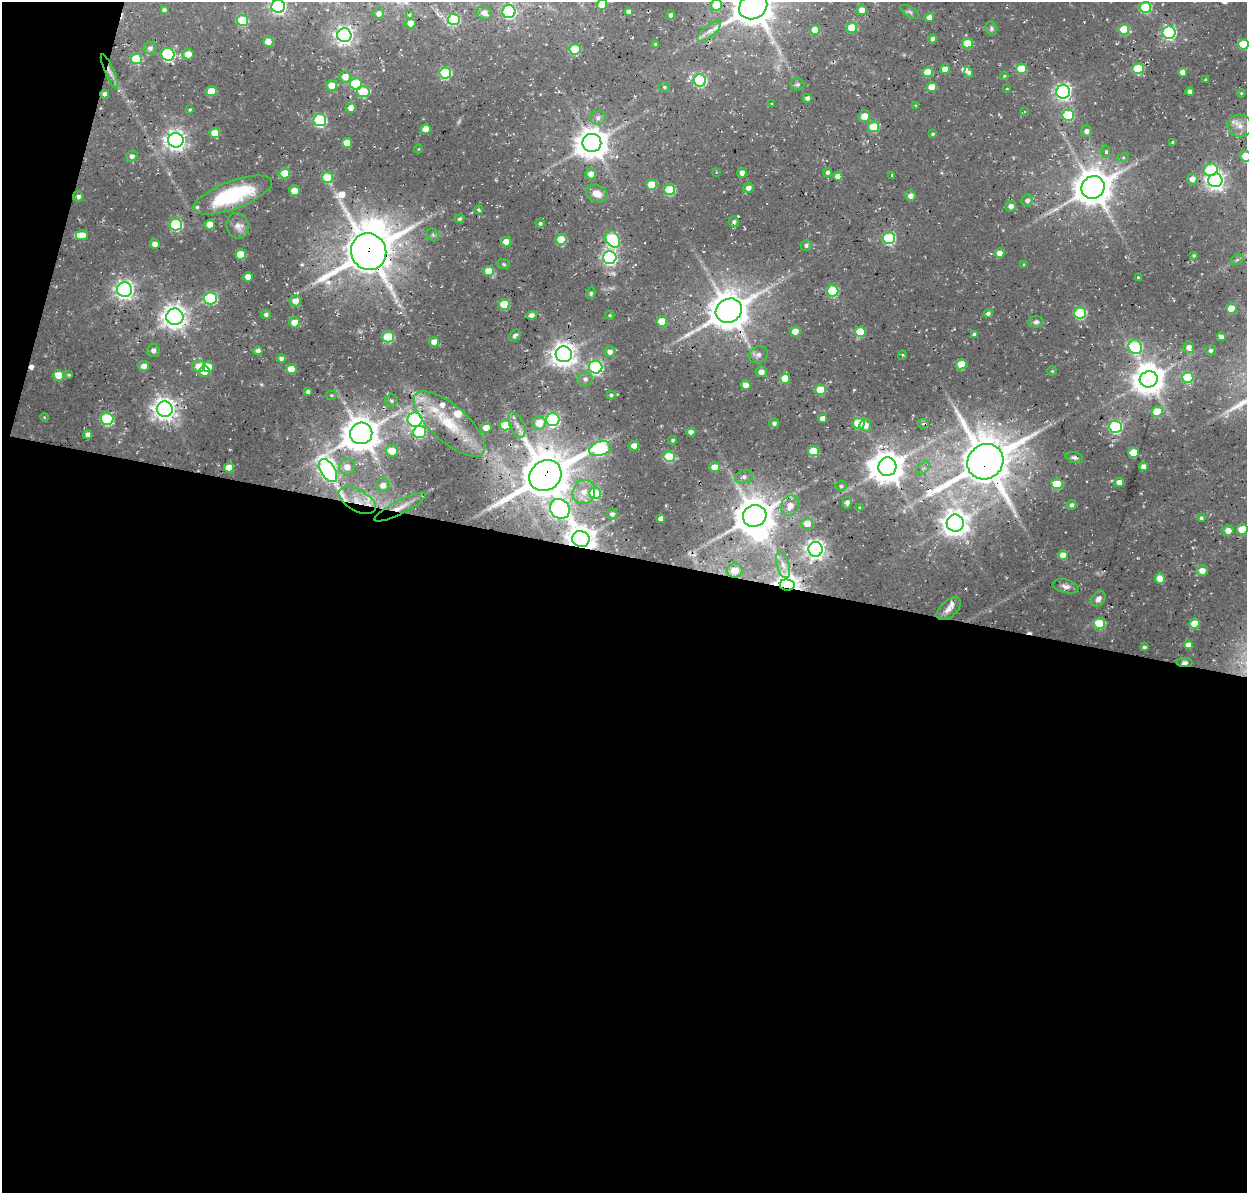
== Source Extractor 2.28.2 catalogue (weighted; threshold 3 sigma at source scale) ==
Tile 13 of 4 x 4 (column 1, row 4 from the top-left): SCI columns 138-1382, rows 320-1510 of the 5246 x 5340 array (HDU 1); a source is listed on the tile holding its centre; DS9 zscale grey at full resolution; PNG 1249 x 1195 px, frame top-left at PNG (2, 2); each listed source drawn as its Kron ellipse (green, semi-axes under 4 px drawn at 4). Shown black and unused: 55% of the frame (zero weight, under 3 of 4 exposures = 8% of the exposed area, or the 3 px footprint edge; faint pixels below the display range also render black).
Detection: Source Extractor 2.28.2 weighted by HDU 2 'WHT'; one run over the whole footprint, this tile lists its part. Background 0.0296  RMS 0.0039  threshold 0.0174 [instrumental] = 3 sigma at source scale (4.5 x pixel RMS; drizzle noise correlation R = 1.50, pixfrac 1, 0.0396/0.0396 arcsec/px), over >= 5 px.
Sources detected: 284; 3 too faint to see at this stretch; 5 inside a brighter object's white glare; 4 cosmic-ray / hot-pixel residue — neither listed nor drawn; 9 inside a brighter listed object's ellipse — not listed separately; the other 263 listed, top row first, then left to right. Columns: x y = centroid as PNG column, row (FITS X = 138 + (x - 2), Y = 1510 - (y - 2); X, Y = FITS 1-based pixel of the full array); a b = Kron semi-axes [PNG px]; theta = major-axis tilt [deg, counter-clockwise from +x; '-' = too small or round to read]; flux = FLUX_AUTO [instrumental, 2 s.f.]
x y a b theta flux
602 5 5 5 - 7
716 5 6 5 - 10
278 6 7 6 - 99
753 6 15 12 32 1300
1145 7 6 5 - 31
164 10 4 4 - 0.83
862 10 5 5 - 3.4
509 12 6 6 - 69
629 12 4 4 - 1.5
909 12 10 5 -32 0.95
484 13 7 6 - 2.9
378 14 5 5 - 1.4
409 15 4 3 - 0.41
670 15 4 4 - 1.1
929 17 5 4 - 1.9
454 19 6 5 - 35
242 20 5 5 - 20
411 23 5 5 - 3.4
852 28 5 5 - 11
991 28 7 6 - 0.91
815 30 5 5 - 8.1
1124 30 5 5 - 16
709 31 14 6 40 2.4
1169 33 6 6 - 77
344 35 7 7 - 190
933 39 4 4 - 1.3
268 42 5 5 - 6.7
967 43 5 5 - 12
655 44 3 3 - 0.48
1243 44 5 5 - 17
150 48 6 6 - 1.4
575 49 5 5 - 17
168 54 6 6 - 51
188 54 5 5 - 4.5
136 59 5 5 - 18
945 69 5 4 - 4.3
1021 69 5 5 - 11
1138 69 5 5 - 24
109 71 18 4 -67 2.2
928 72 5 5 - 6.9
969 72 5 4 - 1
1183 72 4 4 - 3
445 73 6 5 - 37
1004 76 4 3 - 0.4
345 77 5 5 - 4.7
700 80 6 6 - 54
1206 80 3 3 - 0.5
356 84 6 6 - 34
798 84 7 6 - 0.82
332 85 5 5 - 5.9
664 87 6 5 - 0.69
932 87 5 4 - 5.5
1007 89 4 2 - 0.35
211 91 5 5 - 7.9
1190 91 4 4 - 1.5
363 92 6 5 - 17
1063 92 7 6 - 110
1241 93 4 4 - 0.38
105 94 4 4 - 1.6
807 98 4 4 - 1.6
772 104 3 3 - 0.42
916 106 4 2 - 0.34
351 108 5 5 - 3.1
190 110 4 3 - 0.43
1024 112 3 3 - 0.51
1068 115 6 5 - 27
864 116 6 5 - 5.1
598 118 8 6 18 1.7
320 120 6 6 - 53
1240 126 12 11 - 4
874 127 5 5 - 17
426 129 5 5 - 4.3
1086 131 5 5 - 1.7
215 133 5 5 - 8.4
933 134 4 3 - 0.59
176 140 7 7 - 240
1173 142 4 3 - 0.61
347 143 5 5 - 7.2
592 143 9 9 - 690
418 149 4 3 - 0.29
1106 152 6 3 -82 0.79
132 156 6 5 - 1.4
1246 156 5 5 - 12
1123 158 6 4 19 0.59
1211 170 7 6 - 28
716 172 3 2 - 0.27
828 172 4 4 - 1
285 173 5 5 - 9.9
742 173 5 4 - 2.3
591 174 5 5 - 3.3
892 175 3 3 - 0.4
838 176 4 4 - 3.2
327 178 5 5 - 17
1192 179 5 5 - 3
1215 180 7 7 - 200
651 185 5 5 - 11
1093 187 12 11 - 1100
748 188 5 5 - 1.9
670 190 5 5 - 23
295 191 5 5 - 7
597 194 11 8 -23 4.5
233 195 41 14 20 36
78 196 5 5 - 1.1
910 196 5 5 - 2.3
1027 200 6 5 - 1.5
1011 206 5 5 - 2.2
479 210 4 3 - 0.59
460 219 5 4 - 0.78
734 222 5 5 - 0.91
540 223 5 4 - 0.63
210 224 5 5 - 6.3
176 225 6 6 - 47
238 226 13 11 -76 3
82 235 6 5 - 7.1
433 235 7 5 -48 0.81
889 238 6 6 - 46
561 239 5 5 - 16
613 239 9 6 -59 52
506 242 5 5 - 6.6
155 244 5 4 - 2.7
806 245 5 5 - 0.97
369 252 18 17 - 1700
1000 253 5 4 - 3.8
241 254 5 5 - 12
1194 255 4 3 - 0.44
610 257 6 6 - 100
1237 260 7 4 29 0.77
504 264 6 5 - 0.63
1024 264 4 4 - 0.41
489 271 5 5 - 6.7
248 277 5 5 - 3.9
1138 277 3 3 - 0.63
125 290 7 7 - 200
833 291 6 5 - 29
591 293 6 4 76 0.61
210 298 6 6 - 38
295 301 6 5 - 4.3
504 304 5 5 - 16
1231 309 5 5 - 7.6
729 311 13 11 29 1100
988 313 5 4 - 1.2
1080 313 6 5 - 38
266 314 5 4 - 1.1
532 315 5 4 - 2.1
610 315 5 4 - 0.45
175 317 8 8 - 380
662 321 5 5 - 9.8
294 322 5 5 - 5.7
1036 322 8 5 -1 1.1
795 331 5 5 - 6.5
860 332 5 5 - 13
974 335 4 4 - 1.4
515 336 7 4 50 0.97
388 337 6 5 - 27
1221 337 4 4 - 1.7
434 342 5 4 - 4
1135 347 7 6 - 50
1189 347 6 5 - 2.3
153 350 6 6 - 1.9
1211 350 5 5 - 0.92
258 351 4 4 - 2
610 352 6 5 - 2
564 354 8 8 - 400
758 355 10 8 24 1.9
902 355 5 3 - 0.38
281 358 4 4 - 1.3
961 364 5 5 - 9
144 366 5 5 - 3.2
199 366 6 6 - 6.8
208 367 5 5 - 7.5
596 367 6 6 - 84
291 369 5 5 - 6.7
1052 371 5 4 - 0.47
204 372 5 5 - 3.8
761 372 6 5 - 2.9
59 375 5 5 - 9.9
69 375 4 3 - 0.47
1188 377 5 5 - 24
785 378 5 5 - 9.7
585 379 7 7 - 1.8
1149 379 9 8 - 630
746 385 5 4 - 4.1
820 390 5 5 - 14
308 392 4 3 - 1.1
331 395 5 4 - 0.48
611 395 4 3 - 0.73
391 401 6 6 - 0.91
165 409 8 7 - 330
1157 412 5 5 - 14
44 417 4 3 - 0.31
823 418 4 4 - 2.8
107 419 6 6 - 43
415 420 7 7 - 120
553 420 6 6 - 75
539 423 7 6 - 6.9
774 423 5 4 - 1.1
449 424 45 18 -42 21
859 424 6 5 - 16
923 424 5 4 - 0.77
505 425 5 5 - 14
517 425 13 7 -64 2.6
865 425 6 6 - 2.8
1115 427 6 6 - 62
486 428 5 5 - 4.4
420 432 6 6 - 25
691 432 4 4 - 2.4
361 433 11 10 - 960
88 435 4 4 - 2
673 440 4 4 - 0.63
634 446 5 4 - 4.5
600 449 11 6 16 68
392 451 6 5 - 7.2
813 451 5 5 - 14
1133 453 5 5 - 11
669 457 5 5 - 26
1074 457 9 5 -15 1.2
985 462 19 17 40 1900
229 467 5 5 - 6.2
347 467 8 7 - 4.2
715 467 5 5 - 6.1
887 467 9 9 - 780
1144 467 4 4 - 3.1
923 468 8 4 45 1
328 471 13 7 -59 150
545 476 17 14 35 1900
744 477 9 6 19 1.6
1119 482 5 4 - 3.2
1057 484 5 5 - 19
383 485 7 6 - 3.2
841 486 5 5 - 0.74
584 492 12 11 - 5.3
595 493 6 5 - 24
357 500 20 10 -29 7.4
847 503 6 4 82 1.3
1071 505 5 5 - 1.2
790 506 10 8 67 4.2
400 507 29 6 27 4.9
860 508 4 3 - 0.35
560 509 10 9 - 120
612 514 5 5 - 1.4
755 516 12 11 - 1100
1201 518 4 4 - 0.83
661 519 4 4 - 2.3
807 523 6 5 - 5.4
955 523 8 8 - 490
1242 529 5 5 - 13
1228 531 5 5 - 3.8
581 539 9 8 - 540
816 549 7 7 - 210
1063 555 5 5 - 5.1
783 565 14 6 -73 2.4
735 570 8 7 - 5
1202 571 5 5 - 3.7
1160 578 5 5 - 6.1
787 585 7 5 -9 340
1066 586 13 6 -13 1.9
1098 599 8 6 50 1.9
949 609 14 8 42 2.7
1099 623 5 5 - 21
1195 623 5 5 - 7.9
1188 645 4 4 - 2.6
1144 647 4 3 - 0.85
1185 662 8 4 -3 1.3
Overlapping masked pixels (flux is a lower limit): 18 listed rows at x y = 109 71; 105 94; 369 252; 729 311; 449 424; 361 433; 600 449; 1074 457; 985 462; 328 471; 545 476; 357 500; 790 506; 400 507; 755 516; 581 539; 787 585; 1185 662
Isophote crosses this tile's border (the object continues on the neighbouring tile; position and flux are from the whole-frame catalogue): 6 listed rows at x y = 602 5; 716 5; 278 6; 753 6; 1243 44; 1246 156